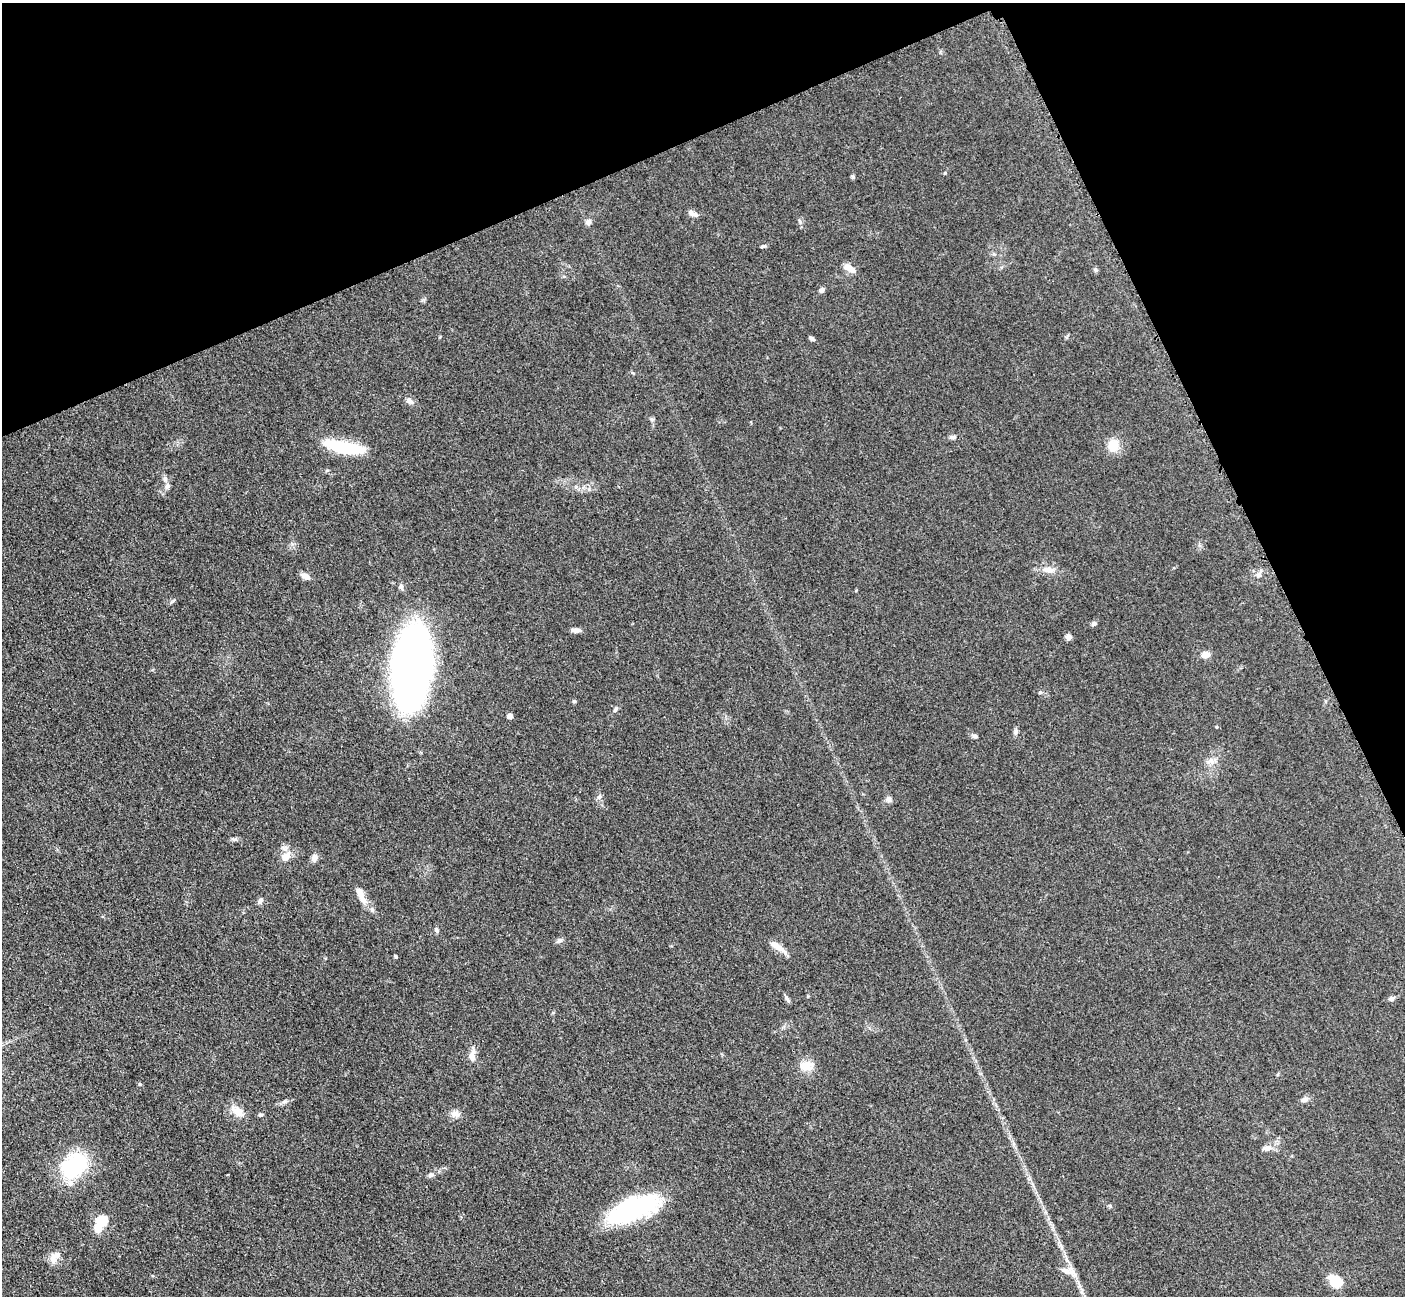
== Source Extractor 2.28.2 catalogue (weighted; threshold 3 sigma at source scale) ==
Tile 3 of 4 x 4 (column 3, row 1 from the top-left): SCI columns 2827-4229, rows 4178-5471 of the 5699 x 5661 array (HDU 1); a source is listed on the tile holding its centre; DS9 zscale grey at full resolution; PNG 1407 x 1298 px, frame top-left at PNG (2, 3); no overlay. Shown black and unused: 21% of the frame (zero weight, under 3 of 5 exposures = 4% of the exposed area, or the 3 px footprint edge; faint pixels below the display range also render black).
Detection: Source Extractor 2.28.2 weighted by HDU 2 'WHT'; one run over the whole footprint, this tile lists its part. Background 0.053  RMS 0.0056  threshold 0.0253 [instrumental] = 3 sigma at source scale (4.5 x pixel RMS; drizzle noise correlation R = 1.50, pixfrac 1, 0.05/0.05 arcsec/px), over >= 5 px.
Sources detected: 65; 3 inside a brighter object's white glare — not listed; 2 inside a brighter listed object's ellipse — not listed separately; the other 60 listed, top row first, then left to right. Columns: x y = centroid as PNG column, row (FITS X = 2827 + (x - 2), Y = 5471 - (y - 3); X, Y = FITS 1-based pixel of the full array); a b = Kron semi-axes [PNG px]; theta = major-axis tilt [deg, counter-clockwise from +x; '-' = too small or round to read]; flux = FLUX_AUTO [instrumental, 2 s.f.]
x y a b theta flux
853 177 5 5 - 0.84
691 213 12 7 -42 2.3
588 222 7 6 - 2.1
763 246 8 4 18 0.91
848 267 10 8 -9 3.8
1095 270 6 5 - 0.98
822 290 7 6 - 1.5
812 339 7 5 -32 1.1
410 401 11 7 -28 2.3
952 437 10 5 3 1.6
1113 445 16 14 87 7.8
349 448 47 13 -8 25
165 479 8 6 -76 1.7
167 486 9 6 71 1.9
1048 570 15 8 -11 4.9
1259 574 13 6 56 2.3
305 576 13 7 -23 2.5
401 587 11 6 -60 1.7
172 601 11 3 45 0.88
1094 624 7 5 19 1.4
576 630 11 5 -4 2.6
1068 637 7 6 - 2.3
1205 655 9 7 3 4.1
412 668 52 26 82 420
1040 692 6 3 19 0.62
574 701 5 5 - 0.77
615 710 7 5 60 1.1
509 716 4 4 - 3.7
1217 727 4 3 - 0.48
1016 731 10 5 72 1.5
975 736 7 5 0 1.2
599 797 7 4 44 1.2
889 799 9 7 -74 1.8
285 857 12 11 - 5.3
314 858 10 8 66 2.5
359 892 22 9 -66 6.2
260 900 9 6 67 1.6
436 930 7 5 -64 1.3
559 941 9 6 32 1.8
777 946 21 7 -33 5.5
396 957 4 3 - 0.92
787 999 11 4 -54 1.3
1391 999 7 6 - 1.5
472 1056 12 9 -80 4
806 1066 20 13 8 7.1
140 1084 5 4 - 0.76
1304 1100 11 6 17 2.3
284 1102 7 4 19 1.2
238 1111 22 10 -39 5.9
455 1114 12 10 -10 3.4
261 1115 6 5 - 0.93
1267 1148 12 7 11 3.1
74 1165 36 27 35 39
431 1175 7 6 - 1.7
1110 1206 5 5 - 0.78
632 1209 49 20 24 74
102 1220 11 8 28 13
53 1258 16 8 -89 4.1
1069 1271 24 8 -19 5.1
1335 1281 16 11 -40 11
Unlisted compact peaks at least as high as the median listed source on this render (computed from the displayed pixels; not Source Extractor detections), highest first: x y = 800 222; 945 173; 235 839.